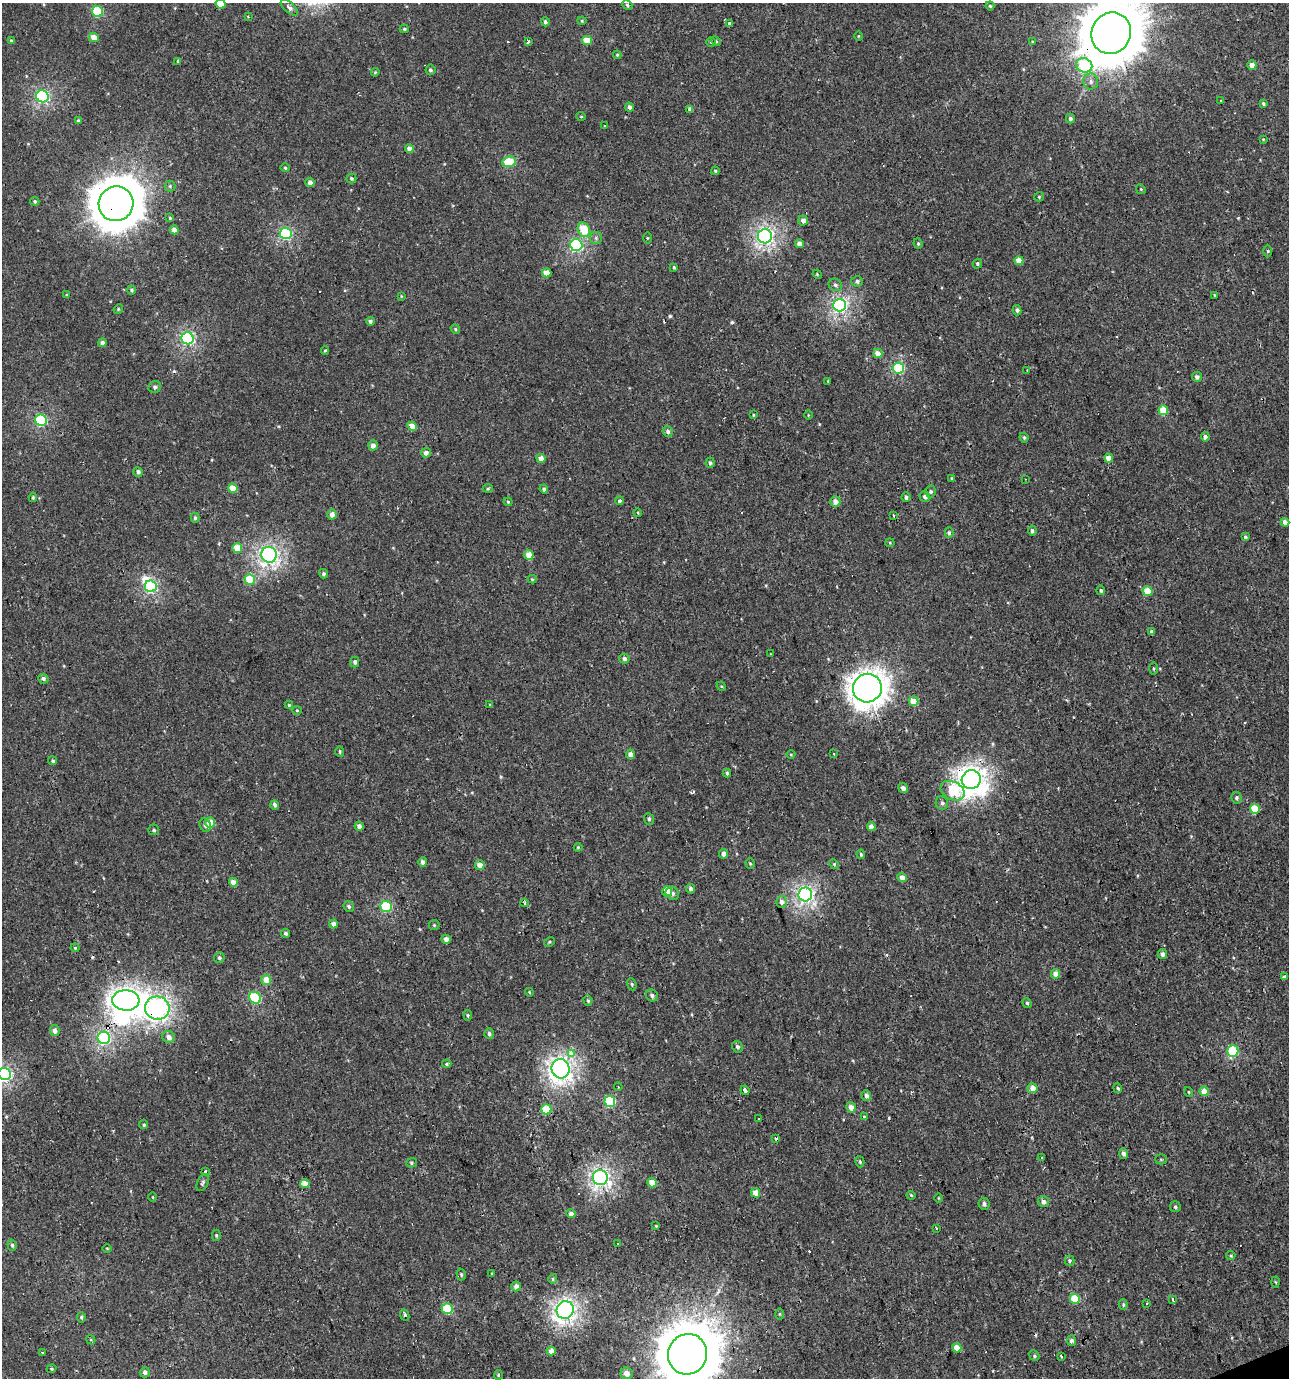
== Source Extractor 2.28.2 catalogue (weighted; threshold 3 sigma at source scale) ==
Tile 6 of 4 x 4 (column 2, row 2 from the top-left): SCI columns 1414-2700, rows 2753-4128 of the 5344 x 5504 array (HDU 1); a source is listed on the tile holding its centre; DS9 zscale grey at full resolution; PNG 1291 x 1380 px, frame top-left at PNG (2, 3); each listed source drawn as its Kron ellipse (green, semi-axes under 4 px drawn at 4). Shown black and unused: <1% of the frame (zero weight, under 2 of 3 exposures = <1% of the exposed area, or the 3 px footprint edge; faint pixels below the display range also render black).
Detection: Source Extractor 2.28.2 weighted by HDU 2 'WHT'; one run over the whole footprint, this tile lists its part. Background 0.00109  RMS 0.0043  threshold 0.0194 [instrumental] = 3 sigma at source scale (4.5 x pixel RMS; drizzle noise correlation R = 1.50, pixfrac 1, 0.0396/0.0396 arcsec/px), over >= 5 px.
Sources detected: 290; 3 inside a brighter object's white glare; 15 cosmic-ray / hot-pixel residue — neither listed nor drawn; the other 272 listed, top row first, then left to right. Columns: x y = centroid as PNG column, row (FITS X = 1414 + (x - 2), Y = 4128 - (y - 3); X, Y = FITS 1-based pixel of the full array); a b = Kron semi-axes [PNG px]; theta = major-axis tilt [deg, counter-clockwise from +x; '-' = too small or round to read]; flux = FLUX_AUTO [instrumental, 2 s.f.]
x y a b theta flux
221 4 5 4 - 9
627 5 5 3 - 0.62
990 6 4 4 - 0.6
289 7 10 5 -42 1.8
97 12 5 5 - 27
248 17 3 3 - 1.2
582 21 4 4 - 0.48
545 22 4 4 - 0.95
729 24 3 3 - 6.6
404 29 4 4 - 0.62
1111 33 21 19 60 3700
858 36 5 3 - 0.34
94 38 5 4 - 4.4
587 40 5 4 - 8.2
11 41 4 4 - 0.57
528 41 3 3 - 0.83
716 41 5 4 - 0.61
711 42 4 4 - 0.6
1032 42 4 3 - 0.44
617 55 4 4 - 0.5
177 61 3 3 - 2
1084 65 8 7 - 33
1252 65 4 4 - 2.6
430 70 5 5 - 0.95
375 72 4 3 - 0.45
1091 81 8 7 - 1.8
42 96 6 6 - 64
1221 101 3 3 - 1.5
1263 103 4 3 - 0.73
629 107 4 4 - 1.4
690 109 4 4 - 1.7
581 116 5 3 - 0.34
1070 119 5 4 - 1.3
78 121 4 4 - 0.67
605 126 3 3 - 1.6
1263 139 4 4 - 0.37
409 149 4 4 - 3.7
509 162 7 5 15 16
285 168 5 3 - 0.53
715 171 4 4 - 0.55
351 178 5 5 - 0.77
310 182 4 4 - 2.2
170 186 5 5 - 0.68
1141 189 5 4 - 0.49
1039 197 5 4 - 0.51
35 201 5 4 - 0.66
116 204 17 17 - 1700
170 218 4 4 - 0.57
803 221 5 4 - 2.2
174 230 4 4 - 2.5
584 230 7 6 - 12
286 233 6 5 - 49
765 236 7 7 - 130
596 238 6 6 - 0.96
647 238 5 3 - 0.41
799 244 4 4 - 3.1
918 244 5 3 - 0.64
576 245 6 6 - 59
1268 251 6 4 -89 0.6
1019 261 4 4 - 4.8
977 264 5 4 - 0.76
674 267 4 3 - 0.62
547 273 5 4 - 5.6
817 274 5 4 - 0.39
857 281 6 5 - 1.1
835 285 7 6 - 1.1
131 290 4 4 - 0.85
67 295 4 4 - 0.46
1214 295 3 2 - 0.31
401 296 3 2 - 0.3
840 305 6 6 - 96
118 309 5 4 - 0.51
1017 310 5 4 - 1
370 321 4 4 - 1
455 329 5 4 - 0.5
188 338 6 6 - 71
102 343 4 4 - 2
325 350 4 4 - 0.52
878 353 5 4 - 4
898 368 6 5 - 33
1027 370 4 2 - 0.3
1197 377 5 4 - 1.5
828 381 3 2 - 0.35
155 387 6 6 - 1.3
1163 410 5 4 - 10
753 415 4 3 - 0.44
808 415 5 3 - 0.37
41 420 6 5 - 44
412 426 5 4 - 5.9
668 431 5 5 - 1.1
1024 437 5 3 - 0.65
1205 437 4 4 - 1.5
373 445 5 4 - 2.7
426 453 5 4 - 2.1
541 458 4 4 - 3.4
1109 458 4 4 - 4.5
710 463 5 4 - 0.96
138 472 5 4 - 1.2
952 478 4 4 - 0.58
1025 479 2 2 - 0.27
233 488 5 4 - 6.9
488 489 5 3 - 0.52
544 489 4 4 - 0.97
930 491 6 5 - 1
925 496 5 5 - 1.5
33 497 4 3 - 0.62
906 497 4 4 - 1.3
619 501 4 4 - 1.1
508 502 4 3 - 0.53
835 502 5 5 - 2.5
638 513 4 3 - 0.4
332 514 5 4 - 2.8
894 515 3 3 - 0.65
195 518 5 4 - 0.79
1285 522 4 4 - 2.3
1032 531 5 4 - 0.97
949 533 5 4 - 1.2
1245 537 4 3 - 1
890 543 4 4 - 0.46
237 548 5 5 - 10
269 555 8 7 - 150
529 555 5 4 - 6.1
323 574 5 4 - 0.9
532 579 4 4 - 0.54
250 580 5 5 - 13
151 586 6 6 - 53
1101 590 5 4 - 0.77
1147 591 5 5 - 10
1151 632 4 4 - 1
771 654 4 2 - 0.26
624 659 5 5 - 1.5
355 662 5 4 - 0.98
1153 668 6 3 -89 0.51
43 679 5 5 - 1.4
721 686 5 4 - 0.46
867 688 14 14 - 500
913 701 5 4 - 5.9
289 705 4 4 - 0.51
490 705 4 3 - 0.38
297 710 4 4 - 0.5
340 751 5 4 - 0.61
630 754 5 4 - 2.3
791 754 4 3 - 0.38
833 754 3 3 - 2.5
53 761 4 4 - 0.76
727 773 4 4 - 0.68
971 780 10 9 - 270
903 788 5 4 - 1.8
953 791 12 9 -27 30
1236 798 6 5 - 0.88
942 803 7 6 - 1.2
275 805 5 4 - 1.4
1255 809 5 5 - 14
649 819 6 5 - 0.9
210 823 5 5 - 9.2
205 825 7 5 -64 1.4
359 826 4 4 - 2.2
871 827 4 4 - 3.2
154 830 5 5 - 0.88
578 847 4 4 - 0.47
724 854 5 4 - 2.7
861 854 4 4 - 0.68
423 862 5 4 - 1.7
750 864 5 4 - 0.52
834 864 5 4 - 0.54
480 865 5 4 - 3.5
902 878 5 4 - 3.7
233 882 4 4 - 3.7
690 889 5 4 - 1.4
667 891 5 5 - 5.1
672 893 7 6 - 1.5
805 894 7 6 - 120
782 902 6 5 - 2.2
524 903 4 3 - 0.88
349 906 5 5 - 0.98
386 906 5 5 - 34
333 924 4 4 - 2.2
434 925 5 5 - 0.59
286 933 4 4 - 0.92
446 939 4 4 - 2.7
549 942 6 4 28 0.56
75 948 4 4 - 0.47
1162 954 5 4 - 1.9
219 958 5 5 - 0.95
1056 974 5 4 - 4.6
1285 977 3 3 - 10
266 980 5 5 - 6.6
632 984 6 4 -70 0.62
529 992 4 3 - 0.41
652 995 6 5 - 1.3
255 998 6 5 - 31
126 1000 14 10 -4 280
588 1001 5 4 - 0.65
1027 1003 5 4 - 0.73
157 1008 12 11 - 210
468 1015 5 4 - 0.57
55 1030 5 5 - 2.4
489 1033 5 5 - 1
169 1037 6 6 - 2.7
104 1038 6 6 - 74
737 1047 6 5 - 1.1
1233 1051 6 5 - 29
571 1053 4 3 - 6
447 1064 4 3 - 0.56
561 1069 9 9 - 220
4 1074 6 6 - 80
618 1087 4 3 - 0.4
1032 1088 5 5 - 3.6
1118 1088 5 4 - 0.57
745 1090 5 3 - 4.7
1204 1091 5 4 - 6.3
1189 1092 5 3 - 0.36
866 1096 5 5 - 1.7
610 1101 5 5 - 32
851 1107 5 4 - 2.8
546 1109 5 5 - 17
864 1117 4 4 - 0.51
759 1118 3 3 - 3.8
144 1125 4 4 - 0.75
775 1138 3 3 - 2.3
1124 1154 5 4 - 1.2
1042 1157 3 3 - 3.3
1161 1159 5 5 - 0.72
860 1162 6 4 -74 0.72
412 1163 5 4 - 0.71
205 1171 4 3 - 1.1
600 1177 7 7 - 150
203 1183 9 5 64 1
652 1183 5 4 - 5.7
305 1184 5 4 - 6.6
756 1193 5 4 - 4.8
911 1195 4 3 - 0.49
153 1197 4 3 - 0.31
938 1198 4 3 - 0.35
1043 1202 5 5 - 2
984 1204 6 5 - 1.4
1175 1207 5 5 - 0.83
571 1214 5 4 - 2.3
656 1226 4 3 - 0.37
936 1228 4 2 - 0.45
216 1235 6 4 90 0.6
618 1243 3 3 - 0.45
12 1245 6 4 -72 0.82
107 1248 4 3 - 0.36
1231 1255 5 4 - 0.66
1069 1261 5 5 - 0.66
491 1273 3 3 - 0.59
461 1274 6 4 -74 0.72
553 1279 5 4 - 0.67
1276 1282 5 3 - 0.42
516 1286 5 4 - 2.6
1075 1299 5 5 - 12
1173 1299 3 3 - 2.4
1147 1303 3 2 - 0.4
1123 1305 5 4 - 0.6
447 1309 5 5 - 23
565 1310 9 8 - 190
780 1314 6 4 -90 0.44
405 1315 6 4 -64 0.84
81 1317 5 4 - 0.63
91 1340 5 3 - 0.57
1071 1341 5 4 - 1.3
957 1348 5 4 - 5.1
551 1351 4 4 - 5
43 1352 3 2 - 0.77
687 1354 20 19 - 3300
1034 1356 5 4 - 0.74
1061 1356 4 2 - 0.66
52 1369 5 4 - 0.53
145 1372 5 5 - 2
627 1373 6 6 - 2.9
498 1375 5 4 - 0.65
Overlapping masked pixels (flux is a lower limit): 8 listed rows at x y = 1111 33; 116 204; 971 780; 667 891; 126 1000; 157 1008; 546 1109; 687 1354
Isophote crosses this tile's border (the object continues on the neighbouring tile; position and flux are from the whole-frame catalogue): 4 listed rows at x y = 221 4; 1111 33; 4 1074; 687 1354
Unlisted compact peaks at least as high as the median listed source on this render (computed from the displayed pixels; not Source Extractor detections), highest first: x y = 732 322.